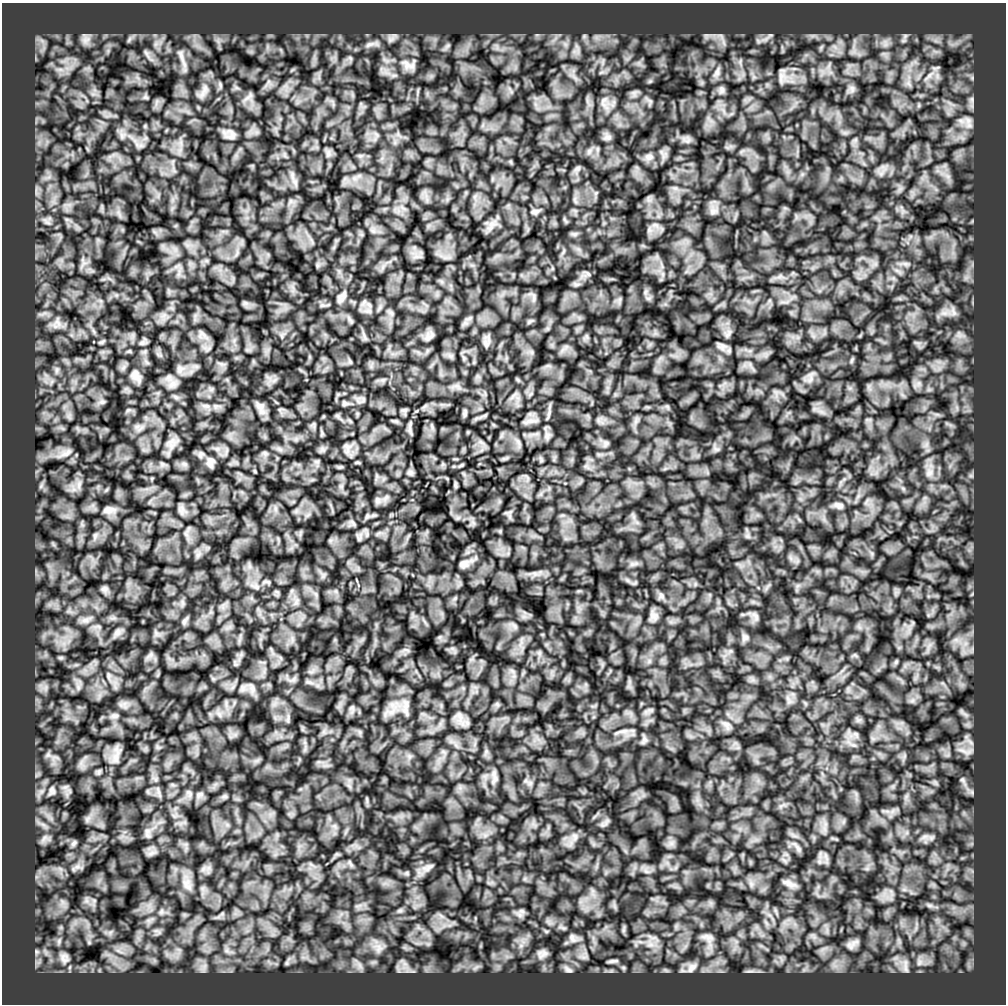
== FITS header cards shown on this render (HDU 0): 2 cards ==
NAXIS1  =                 1004
NAXIS2  =                 1002

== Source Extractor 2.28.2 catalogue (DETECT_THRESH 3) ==
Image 1004 x 1002 px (HDU 0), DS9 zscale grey, 1 PNG px = 1 image px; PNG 1008 x 1006 px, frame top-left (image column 1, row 1002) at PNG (2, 3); no overlay
Background 37100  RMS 640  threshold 1930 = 3 sigma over >= 5 px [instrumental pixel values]
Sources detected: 126; all 126 listed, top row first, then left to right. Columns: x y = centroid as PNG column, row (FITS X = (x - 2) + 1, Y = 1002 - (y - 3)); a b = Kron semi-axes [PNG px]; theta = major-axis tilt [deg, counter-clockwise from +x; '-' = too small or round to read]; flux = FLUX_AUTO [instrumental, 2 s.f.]
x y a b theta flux
905 36 7 4 72 86000
86 40 14 11 49 350000
369 44 14 6 24 220000
146 53 9 4 -53 130000
182 57 30 4 -71 240000
408 65 22 10 -21 420000
60 70 10 5 -8 190000
717 72 16 7 69 220000
929 76 23 6 41 350000
781 77 16 7 82 220000
721 90 10 8 85 170000
972 99 9 4 90 120000
604 102 19 9 79 380000
969 125 10 9 - 300000
122 135 10 3 -69 120000
231 135 16 11 -81 310000
608 137 12 7 7 150000
589 151 7 4 71 110000
328 153 10 4 82 130000
649 157 11 9 15 220000
578 168 10 5 27 110000
295 182 8 4 -72 140000
535 211 12 7 11 160000
713 211 10 6 84 180000
46 221 15 7 -38 240000
491 225 15 7 75 300000
588 274 8 4 -45 89000
576 284 9 4 8 110000
342 297 17 7 56 220000
534 297 12 2 90 97000
954 312 12 6 -75 190000
58 323 15 10 -70 410000
203 334 14 4 -45 190000
429 337 17 5 34 150000
486 344 13 8 -75 200000
721 346 14 8 -23 220000
56 370 9 4 82 120000
136 376 18 10 -62 310000
810 379 11 6 67 220000
172 384 12 7 47 260000
102 402 7 6 - 120000
345 403 8 7 - 110000
206 406 12 4 -5 190000
260 408 17 8 -68 330000
405 410 9 5 24 84000
465 413 11 4 75 99000
549 414 10 3 69 100000
531 421 14 4 3 190000
410 427 19 4 83 150000
171 443 18 10 82 360000
347 447 17 10 -79 350000
66 453 21 7 27 290000
265 453 8 5 -45 91000
210 462 13 9 86 220000
461 465 7 4 37 54000
410 472 8 8 - 110000
929 473 9 7 16 190000
79 485 14 6 80 260000
455 485 8 4 -71 70000
41 486 7 4 72 95000
377 500 10 7 -59 160000
839 505 13 7 -10 170000
109 510 21 11 4 410000
367 516 7 5 56 90000
353 522 11 3 -55 74000
95 536 11 5 72 170000
464 564 14 10 22 240000
104 589 10 6 0 140000
661 595 9 6 -74 150000
653 616 13 9 -35 220000
755 616 13 5 -45 140000
85 620 12 7 7 230000
184 621 9 6 64 120000
117 632 12 8 41 190000
745 638 11 7 29 150000
61 658 7 4 -18 74000
108 675 9 4 -90 95000
309 682 13 3 -15 130000
252 689 13 6 -81 240000
406 704 16 7 86 320000
219 714 9 5 -45 150000
115 716 10 6 0 140000
460 716 15 6 -61 300000
288 718 14 2 90 96000
726 725 14 8 -57 230000
623 731 15 4 7 200000
645 739 8 5 -45 120000
965 751 24 6 -18 320000
48 755 8 6 69 150000
116 757 20 9 76 410000
494 779 15 6 67 230000
962 780 7 5 -30 99000
52 791 14 9 77 240000
158 791 12 3 -80 130000
200 794 11 7 28 180000
147 831 7 6 - 150000
575 836 8 6 -70 150000
44 838 14 6 53 240000
74 843 10 6 57 120000
77 867 12 7 22 240000
429 867 12 5 37 180000
790 884 17 6 -21 220000
187 885 20 7 -58 350000
86 900 12 7 -90 230000
62 902 8 5 -89 160000
929 905 10 6 -13 170000
400 910 7 4 19 88000
522 911 8 6 -20 140000
110 932 7 4 19 130000
708 937 17 8 -19 270000
572 938 15 7 -63 270000
852 944 20 9 34 310000
650 945 11 5 0 220000
378 948 16 11 -73 430000
119 951 13 4 -31 170000
542 954 14 10 23 280000
64 958 17 13 -73 500000
613 961 13 4 8 120000
919 962 12 8 69 290000
287 963 6 6 - 91000
405 964 8 4 -18 150000
360 966 11 4 -60 170000
905 966 24 7 -85 310000
692 968 18 10 45 390000
568 969 14 7 -31 190000
750 971 13 3 0 120000